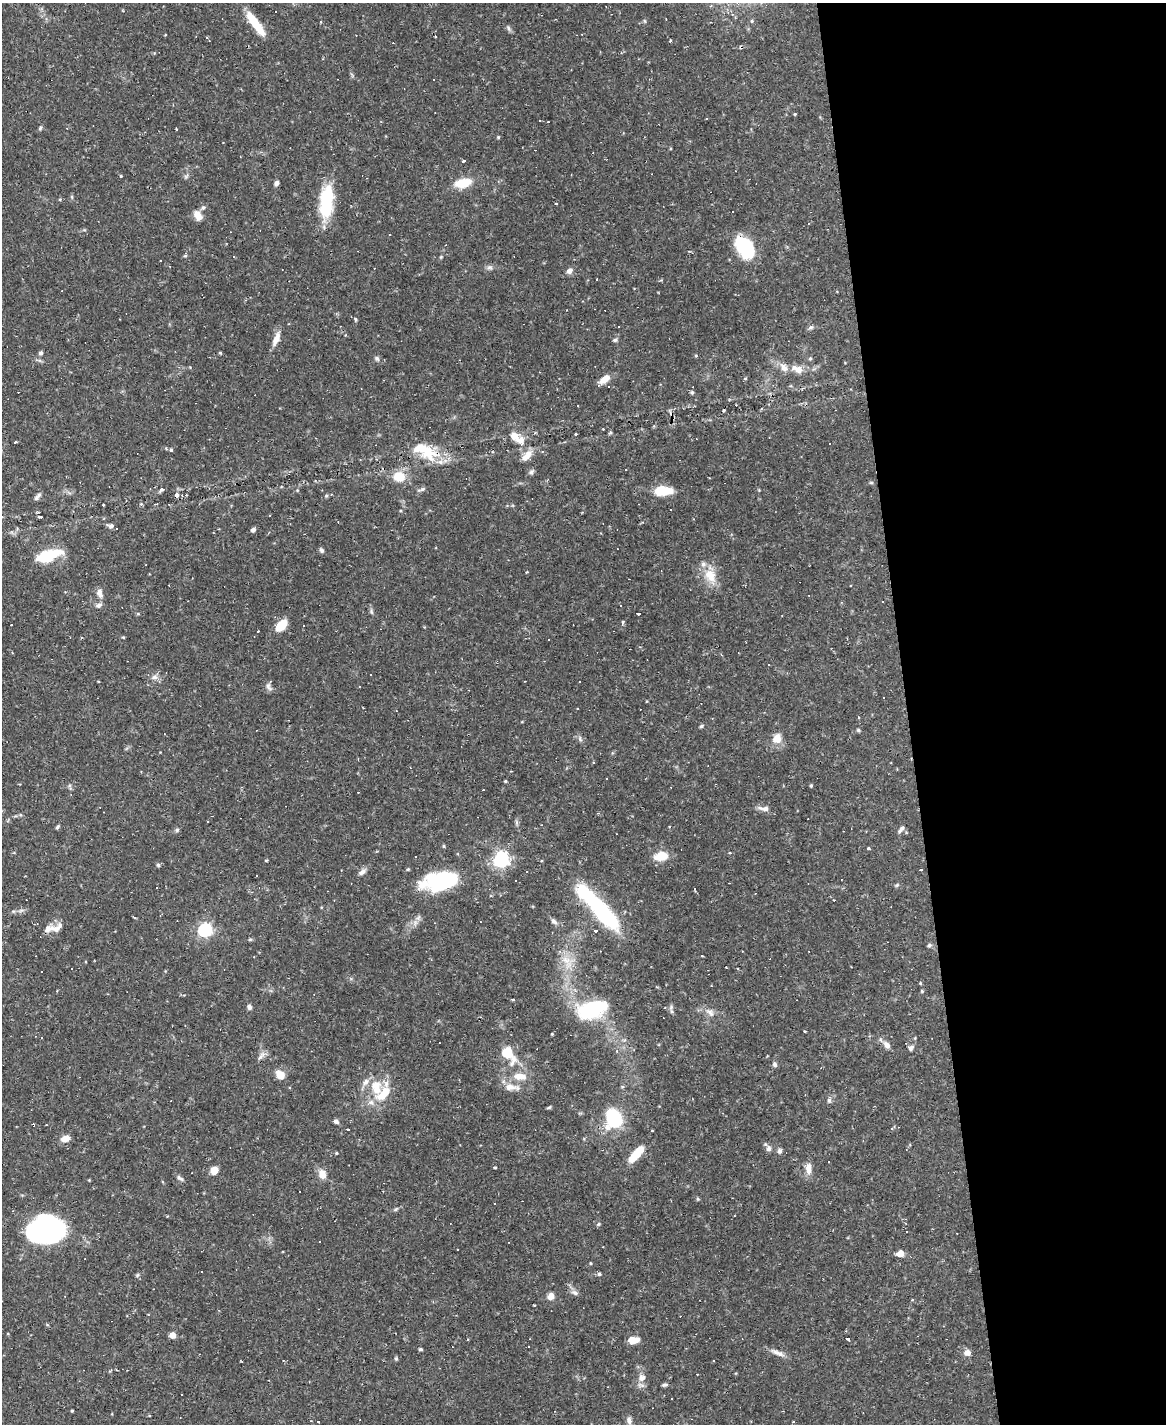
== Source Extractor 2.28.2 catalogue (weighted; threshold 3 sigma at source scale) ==
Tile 8 of 4 x 3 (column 4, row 2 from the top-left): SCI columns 3492-4655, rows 1660-3081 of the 4655 x 4634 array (HDU 1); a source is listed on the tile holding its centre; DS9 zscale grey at full resolution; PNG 1168 x 1426 px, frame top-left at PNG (2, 3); no overlay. Shown black and unused: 22% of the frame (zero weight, under 2 of 3 exposures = <1% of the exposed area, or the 3 px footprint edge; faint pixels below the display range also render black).
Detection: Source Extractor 2.28.2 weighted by HDU 2 'WHT'; one run over the whole footprint, this tile lists its part. Background 0.12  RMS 0.0033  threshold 0.0147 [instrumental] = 3 sigma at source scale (4.5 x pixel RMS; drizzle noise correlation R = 1.50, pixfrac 1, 0.05/0.05 arcsec/px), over >= 5 px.
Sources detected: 270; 7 inside a brighter object's white glare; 70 cosmic-ray / hot-pixel residue — not listed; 7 inside a brighter listed object's ellipse — not listed separately; the other 186 listed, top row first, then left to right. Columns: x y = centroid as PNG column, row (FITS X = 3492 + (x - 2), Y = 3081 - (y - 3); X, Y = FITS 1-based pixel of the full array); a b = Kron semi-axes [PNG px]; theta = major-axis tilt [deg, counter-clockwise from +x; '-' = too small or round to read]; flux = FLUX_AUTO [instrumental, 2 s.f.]
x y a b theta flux
711 6 4 4 - 0.4
666 19 2 2 - 0.21
752 21 4 4 - 0.5
321 22 4 3 - 0.25
255 24 28 7 -53 9
508 28 8 4 -67 0.67
435 37 2 2 - 0.29
670 41 4 3 - 0.33
741 47 5 4 - 0.54
795 114 4 4 - 0.3
706 118 3 3 - 1.5
40 128 6 5 - 0.49
498 137 5 4 - 0.34
463 161 4 3 - 35
121 176 4 3 - 0.32
276 183 6 5 - 0.9
463 183 17 9 13 7.4
72 197 6 4 -72 0.38
60 199 5 3 - 0.32
326 203 36 17 90 16
556 203 3 2 - 0.27
203 208 7 5 66 0.7
198 215 12 8 -57 2.8
389 235 3 2 - 0.22
747 248 25 16 -81 15
185 255 8 4 79 0.56
234 257 3 2 - 0.46
170 266 3 2 - 0.29
489 267 8 6 0 0.9
569 271 8 7 - 1.4
597 279 2 2 - 0.31
355 320 3 3 - 0.75
618 326 3 3 - 4.7
811 327 7 5 18 0.67
276 339 18 7 67 2.8
615 340 6 4 10 0.62
41 353 6 5 - 0.68
220 353 4 3 - 0.36
696 356 5 3 - 0.32
377 358 7 5 -54 0.74
810 358 5 4 - 0.37
190 367 3 3 - 0.27
784 367 14 9 -54 2.4
798 369 15 8 -21 3.5
745 378 5 3 - 0.28
605 379 13 7 38 3.6
692 392 5 4 - 0.52
610 433 6 3 19 0.37
576 434 3 2 - 0.26
514 436 13 9 -40 3.2
15 442 3 3 - 2
171 450 4 4 - 0.6
428 453 24 18 -46 9.7
526 456 17 8 48 3.1
626 470 3 2 - 0.63
531 472 8 6 46 0.79
399 476 10 8 -11 8.4
161 489 4 3 - 4.7
421 489 11 4 17 0.78
297 490 5 4 - 0.3
663 491 18 9 3 8.6
177 495 7 6 - 1.1
326 496 5 3 - 0.42
36 498 8 7 - 0.93
141 504 4 4 - 0.37
270 515 2 2 - 0.22
39 517 4 3 - 0.43
111 526 8 5 -9 0.95
253 530 5 5 - 0.93
321 550 6 5 - 0.8
46 557 22 15 2 9.6
527 572 3 3 - 0.32
710 575 21 15 -63 6.1
100 593 14 7 -72 1.7
882 601 2 2 - 0.24
98 605 10 6 19 1
371 612 8 4 -80 0.64
639 613 3 3 - 14
623 622 5 3 - 0.59
11 625 3 3 - 0.97
281 625 14 8 48 6.3
303 625 3 2 - 0.33
258 631 3 2 - 0.49
123 637 4 3 - 0.31
769 664 3 2 - 0.33
154 677 9 7 1 1.3
268 686 11 6 -69 1.2
701 726 6 4 28 0.5
858 730 5 4 - 0.45
777 738 8 7 - 4.8
580 739 8 5 -66 0.8
593 762 4 3 - 0.27
505 781 3 3 - 0.32
811 786 4 4 - 0.39
764 808 16 6 -5 1.7
21 815 5 4 - 0.4
207 821 2 2 - 0.21
57 827 5 4 - 0.52
901 829 11 5 50 1
177 830 5 5 - 0.56
444 846 4 4 - 0.38
868 848 3 3 - 0.68
416 856 3 2 - 0.32
661 856 16 10 11 5.5
501 859 7 6 - 99
266 860 5 3 - 0.28
158 865 5 5 - 0.5
921 870 4 3 - 5.5
362 872 11 6 36 1.3
516 880 3 3 - 0.71
441 882 30 16 12 33
729 883 2 2 - 0.2
328 891 3 2 - 0.22
834 900 3 2 - 0.27
603 914 44 16 -48 32
554 921 10 6 -39 1.1
48 929 17 9 26 2.5
205 930 6 6 - 70
596 931 4 3 - 2
250 939 6 4 1 0.4
929 945 5 5 - 0.6
702 956 3 3 - 0.73
566 960 12 9 -20 3.4
920 983 4 3 - 0.36
922 991 4 4 - 0.34
513 999 4 3 - 0.38
249 1007 6 6 - 0.85
592 1009 26 14 19 28
671 1011 7 4 -71 0.63
710 1013 12 6 -44 1.6
805 1031 3 2 - 0.4
552 1034 4 2 - 0.25
887 1045 11 7 -51 1.8
911 1048 8 6 52 0.89
508 1053 18 11 -56 9
262 1055 14 5 53 1.3
775 1064 7 6 - 0.75
280 1075 9 7 -47 3.9
520 1076 17 9 -5 4.1
366 1082 11 7 43 1.9
509 1087 12 11 - 3
383 1094 29 13 59 8.5
829 1100 7 6 - 0.77
549 1107 6 3 24 0.41
614 1119 15 13 -80 24
336 1121 6 5 - 0.98
33 1125 4 2 - 0.65
348 1129 3 3 - 7.6
891 1129 4 3 - 0.39
65 1138 10 7 16 2.5
769 1148 8 6 81 1
780 1151 7 6 - 0.82
336 1153 3 3 - 0.29
636 1154 24 8 50 7.9
495 1167 3 3 - 0.42
808 1168 15 8 -89 2.6
214 1170 7 6 - 4.1
322 1174 10 8 -72 3.1
179 1178 10 5 -36 0.85
89 1180 3 3 - 0.24
698 1199 5 4 - 0.39
395 1209 8 4 34 0.55
734 1216 3 2 - 0.3
598 1224 5 5 - 0.46
45 1231 37 24 -19 45
900 1253 5 5 - 4.5
590 1263 4 3 - 0.26
599 1274 5 4 - 0.65
137 1275 6 4 88 0.47
574 1292 10 7 -32 1.2
551 1296 6 6 - 2.7
534 1305 3 2 - 0.25
172 1335 5 4 - 3.8
848 1339 3 3 - 3.6
633 1340 10 6 4 4.4
529 1347 3 3 - 1.1
420 1349 5 4 - 0.48
778 1353 21 5 -23 2
967 1353 8 7 - 1.8
396 1358 5 4 - 0.44
642 1378 11 9 48 2.1
665 1385 6 4 15 0.65
72 1411 3 3 - 0.32
318 1421 3 2 - 0.22
629 1421 11 7 -79 1.5
794 1421 3 2 - 0.28
Overlapping masked pixels (flux is a lower limit): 5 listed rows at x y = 741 47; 428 453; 663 491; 177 495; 33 1125